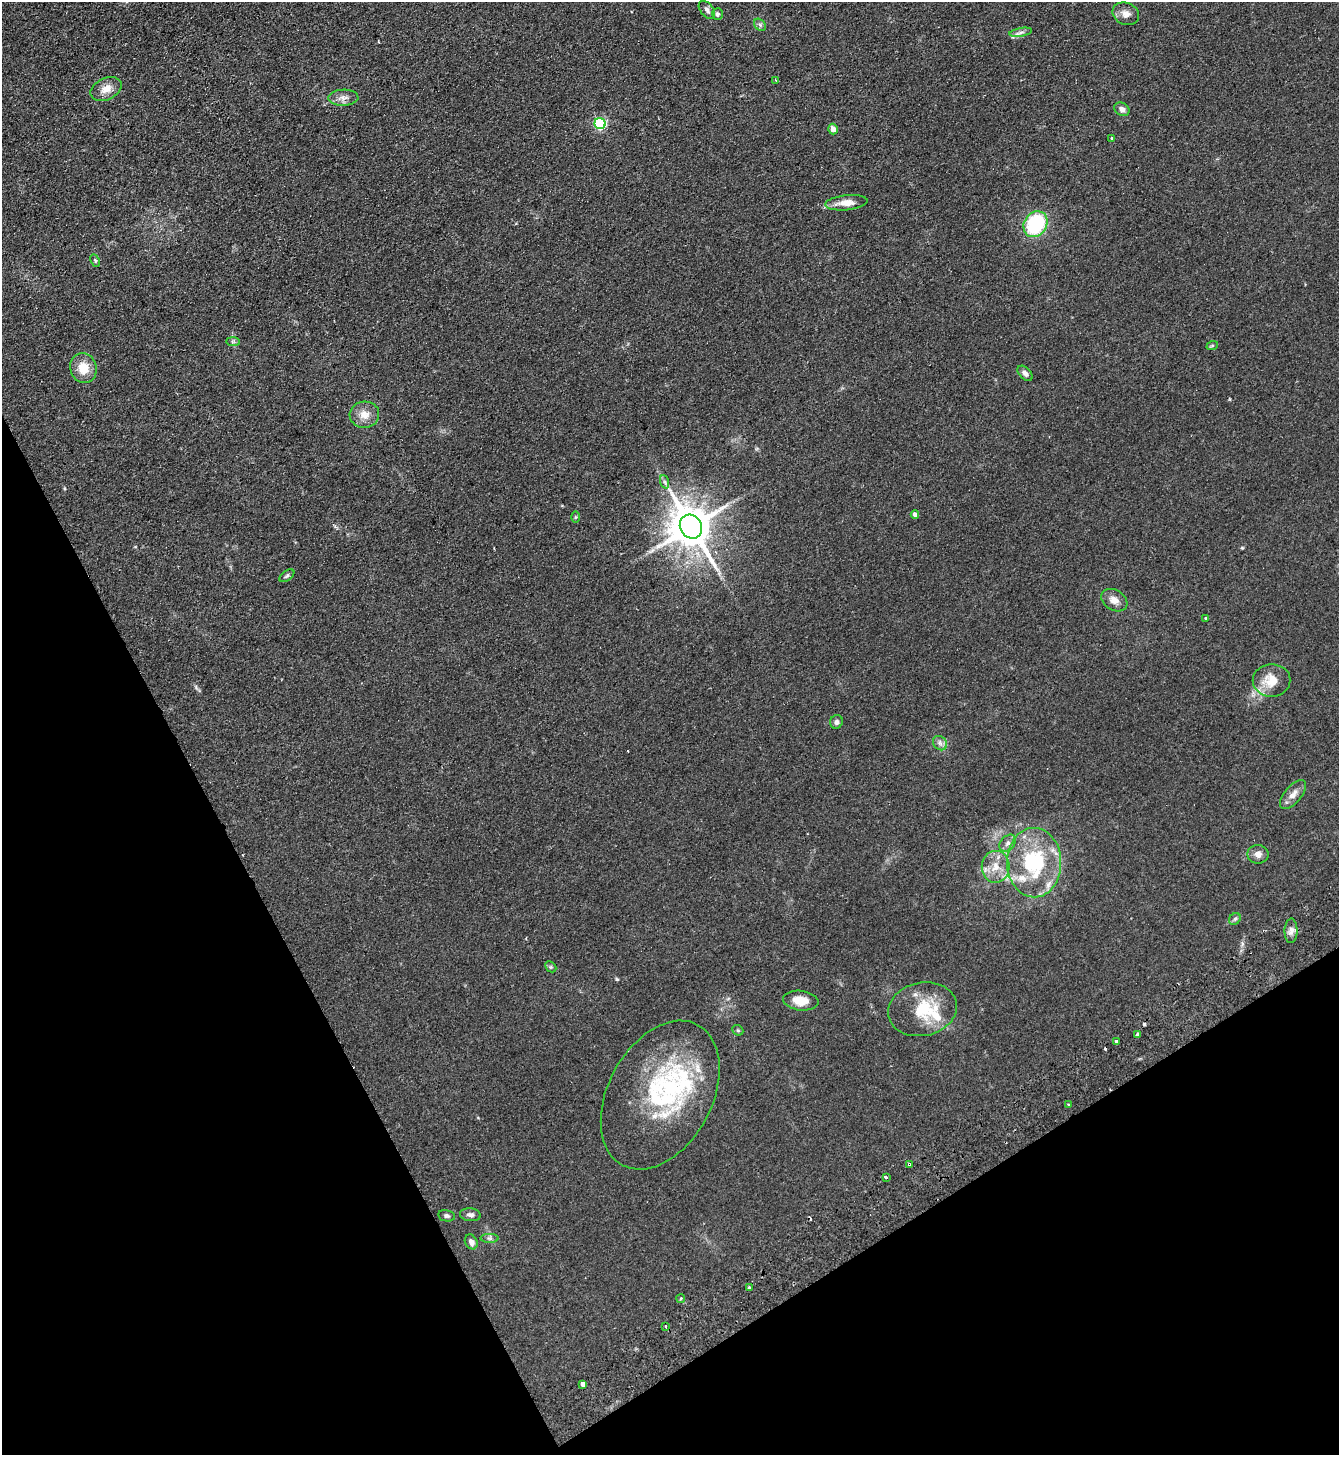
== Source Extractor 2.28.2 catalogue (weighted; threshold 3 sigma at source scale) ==
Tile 14 of 4 x 4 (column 2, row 4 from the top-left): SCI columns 1666-3002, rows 52-1504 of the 5869 x 5915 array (HDU 1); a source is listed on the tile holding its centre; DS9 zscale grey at full resolution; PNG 1341 x 1457 px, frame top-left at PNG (2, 2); each listed source drawn as its Kron ellipse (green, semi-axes under 4 px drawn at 4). Shown black and unused: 25% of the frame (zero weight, under 2 of 3 exposures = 3% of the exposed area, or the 3 px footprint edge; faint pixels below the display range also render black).
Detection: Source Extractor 2.28.2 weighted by HDU 2 'WHT'; one run over the whole footprint, this tile lists its part. Background 0.0921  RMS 0.011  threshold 0.0475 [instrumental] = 3 sigma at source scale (4.5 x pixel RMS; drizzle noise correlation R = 1.50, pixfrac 1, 0.05/0.05 arcsec/px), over >= 5 px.
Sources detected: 65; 4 cosmic-ray / hot-pixel residue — neither listed nor drawn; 6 inside a brighter listed object's ellipse — not listed separately; the other 55 listed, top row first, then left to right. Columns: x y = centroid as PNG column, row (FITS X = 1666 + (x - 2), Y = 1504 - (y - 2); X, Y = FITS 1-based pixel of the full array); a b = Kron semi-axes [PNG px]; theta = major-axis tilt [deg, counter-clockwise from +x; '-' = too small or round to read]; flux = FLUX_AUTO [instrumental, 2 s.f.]
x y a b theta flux
707 10 10 6 -52 3.6
717 14 6 5 - 2.3
1126 14 14 10 -22 7.6
760 25 7 5 -47 2.4
1021 32 11 4 10 3.2
775 80 3 3 - 0.92
106 89 16 10 26 11
343 98 15 8 1 6.3
1122 109 8 6 -34 4.8
600 124 6 5 - 110
833 129 5 4 - 6.8
1112 138 3 3 - 2.8
846 203 21 7 6 13
1035 224 14 11 56 78
95 260 6 4 -64 1.5
233 341 7 4 0 1.7
1212 346 6 4 20 1.2
83 368 15 13 -74 17
1025 373 9 5 -45 3.8
364 415 15 13 4 11
665 482 7 4 -71 2.1
915 515 4 4 - 5.4
575 517 6 4 89 1.1
691 527 12 10 -56 3600
287 576 8 5 37 1.9
1114 600 14 10 -32 8
1206 618 3 3 - 2.4
1271 680 19 16 0 20
836 722 7 6 - 2.9
940 743 8 6 -47 3.4
1293 794 17 8 49 7.7
1008 843 9 7 49 4.1
1258 854 10 9 - 5.7
1034 863 35 27 -89 84
996 867 16 14 88 16
1235 919 6 5 - 1.9
1291 931 12 6 89 4.9
551 967 6 4 -44 1.5
801 1001 17 10 -7 14
923 1009 35 26 12 44
738 1030 6 5 - 1.4
1137 1035 3 3 - 3.2
1116 1042 4 3 - 3.3
660 1095 80 52 62 150
1068 1105 3 2 - 2
909 1164 3 3 - 3.9
886 1177 3 3 - 10
470 1215 10 6 -7 3.5
447 1216 8 5 -10 2.7
490 1238 9 4 0 2.5
471 1242 8 6 -61 5.4
749 1288 3 3 - 38
681 1299 4 4 - 1.5
666 1326 3 3 - 1.6
583 1384 3 3 - 54
Overlapping masked pixels (flux is a lower limit): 1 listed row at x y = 909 1164